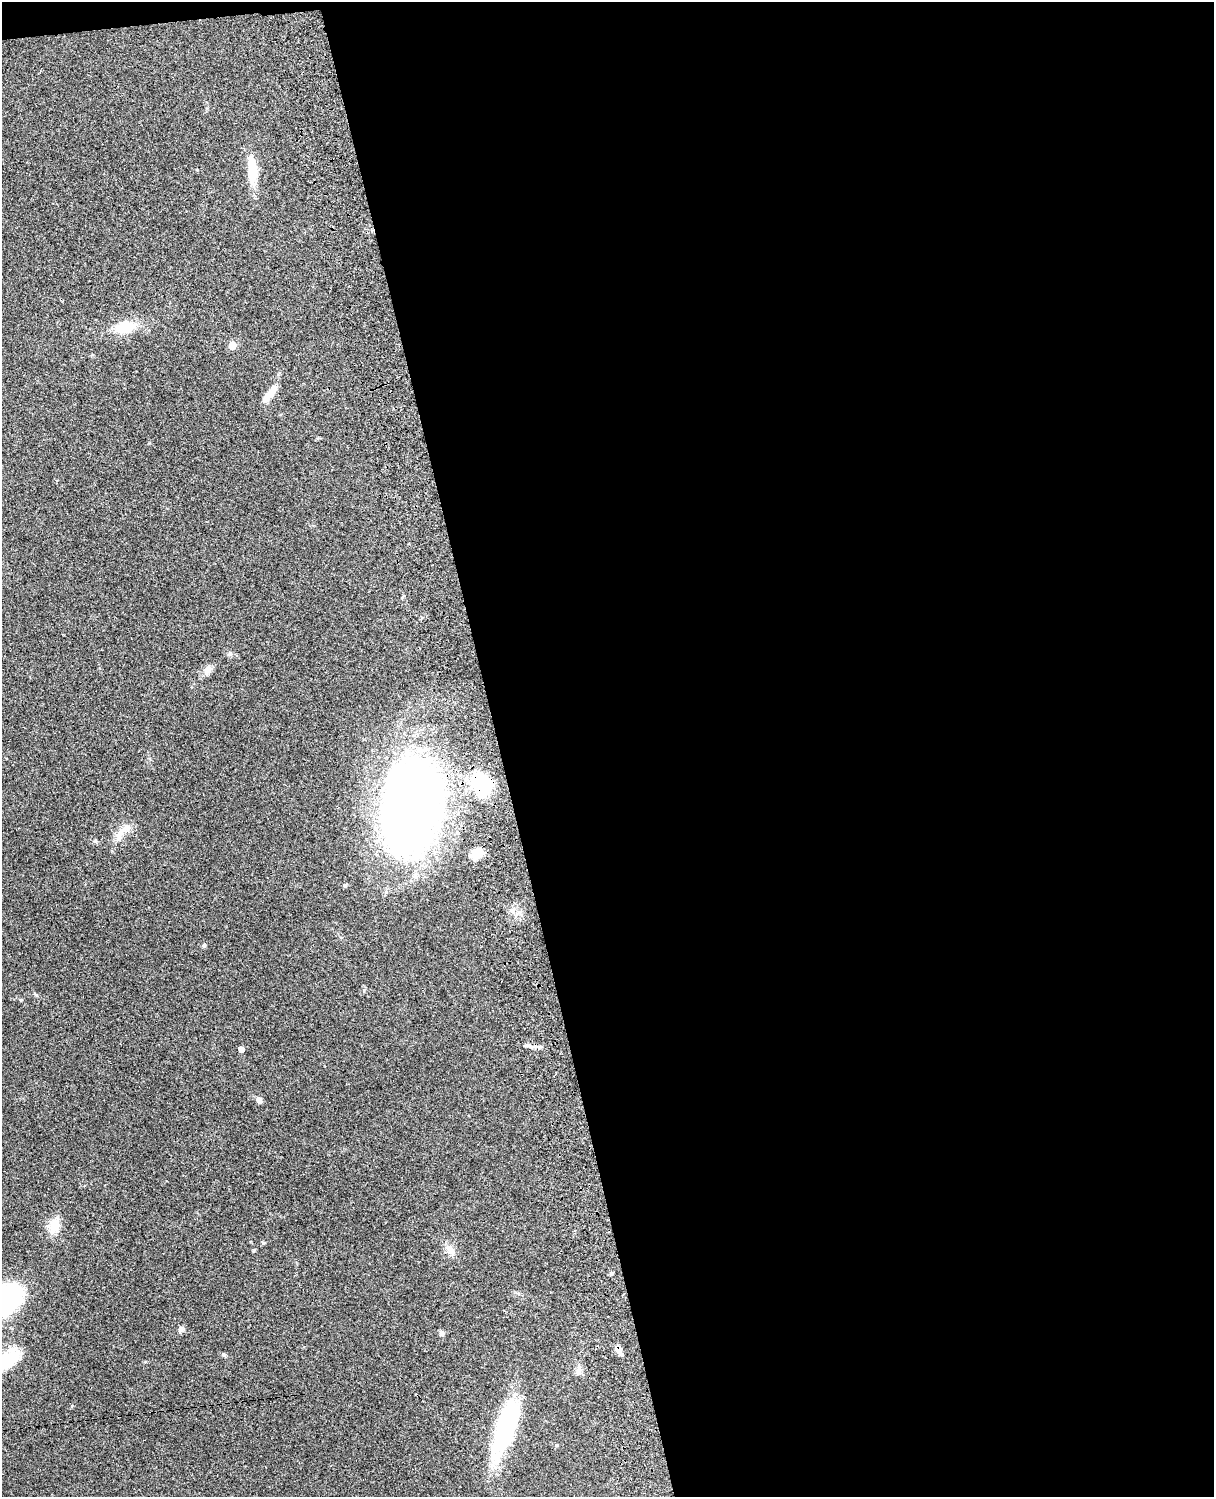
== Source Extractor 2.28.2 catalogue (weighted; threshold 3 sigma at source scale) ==
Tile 4 of 4 x 3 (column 4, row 1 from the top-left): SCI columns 3755-4966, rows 3156-4650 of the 5087 x 4928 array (HDU 1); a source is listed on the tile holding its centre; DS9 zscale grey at full resolution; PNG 1216 x 1499 px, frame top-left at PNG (2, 2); no overlay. Shown black and unused: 59% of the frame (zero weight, under 3 of 4 exposures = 6% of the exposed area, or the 3 px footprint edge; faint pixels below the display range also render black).
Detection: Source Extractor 2.28.2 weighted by HDU 2 'WHT'; one run over the whole footprint, this tile lists its part. Background 0.104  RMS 0.0065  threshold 0.0291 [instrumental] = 3 sigma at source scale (4.5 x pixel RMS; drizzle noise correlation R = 1.50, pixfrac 1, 0.05/0.05 arcsec/px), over >= 5 px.
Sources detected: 30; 2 inside a brighter object's white glare — not listed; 1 inside a brighter listed object's ellipse — not listed separately; the other 27 listed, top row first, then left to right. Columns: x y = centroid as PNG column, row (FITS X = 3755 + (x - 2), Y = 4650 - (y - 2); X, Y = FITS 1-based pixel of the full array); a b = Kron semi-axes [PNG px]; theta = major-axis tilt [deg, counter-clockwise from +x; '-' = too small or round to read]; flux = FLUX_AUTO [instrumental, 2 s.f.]
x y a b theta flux
252 170 37 10 -87 16
125 327 24 13 11 17
232 345 5 5 - 14
271 392 20 8 48 7.2
230 654 6 5 - 1.1
207 670 12 10 61 3.7
485 785 16 12 -77 32
411 806 69 44 82 690
120 833 22 8 54 6.6
477 854 12 10 46 8.8
204 945 6 5 - 0.91
529 1046 7 4 -1 1.5
241 1049 4 4 - 5.3
259 1100 6 6 - 3.1
54 1226 19 13 72 10
264 1243 6 3 -18 0.68
254 1250 6 3 20 0.6
450 1250 14 9 -69 4.8
611 1273 5 4 - 0.9
4 1300 48 30 36 76
181 1329 9 7 49 2.1
441 1333 7 6 - 1.6
618 1349 10 6 -58 4.9
224 1355 6 5 - 0.97
579 1370 11 8 88 3.3
505 1428 68 20 72 69
556 1445 5 4 - 0.66
Overlapping masked pixels (flux is a lower limit): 3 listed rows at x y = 485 785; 411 806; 618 1349
Isophote crosses this tile's border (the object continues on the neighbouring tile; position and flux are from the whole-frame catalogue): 1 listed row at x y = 4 1300
Unlisted compact peaks at least as high as the median listed source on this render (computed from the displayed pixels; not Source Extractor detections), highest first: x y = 95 841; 36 995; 21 1000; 72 1406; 149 443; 145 1362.